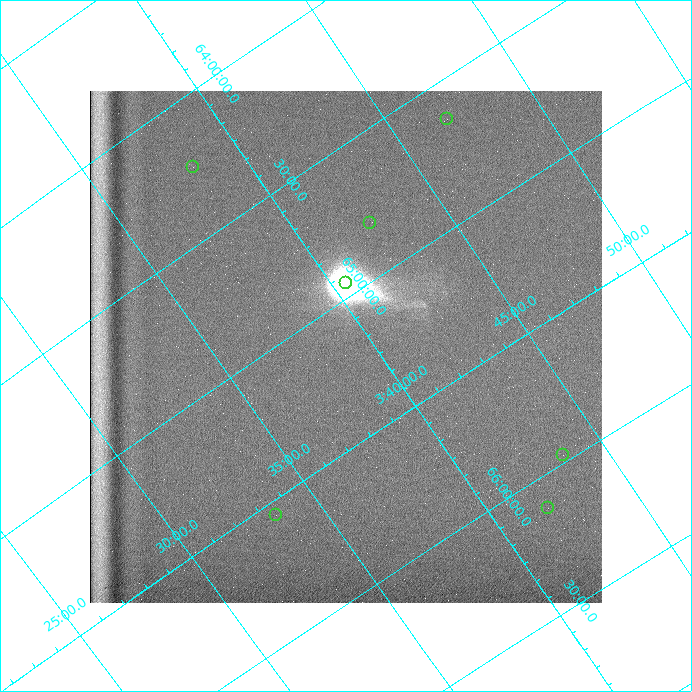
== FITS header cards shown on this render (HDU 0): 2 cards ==
NAXIS1  =                  512
NAXIS2  =                  512

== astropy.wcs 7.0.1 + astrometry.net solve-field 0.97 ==
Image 512 x 512 px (HDU 0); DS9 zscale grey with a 90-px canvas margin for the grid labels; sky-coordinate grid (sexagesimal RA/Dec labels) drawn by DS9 from the SOLVED WCS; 7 Tycho-2 reference stars matched to detected sources circled (green)
Header WCS: none
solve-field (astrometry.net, Tycho-2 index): SOLVED blind (the file carries no WCS)
Solved WCS: RA---TAN-SIP/DEC--TAN-SIP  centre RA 03:39:08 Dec +65:09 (54.78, +65.15 deg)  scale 13.8 x 14.1 arcsec/px (non-square pixels)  FOV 118.2' x 120.6'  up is +146 deg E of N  parity normal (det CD < 0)
(file carries no celestial WCS; the grid is the blind solution)
Tycho-2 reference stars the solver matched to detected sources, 7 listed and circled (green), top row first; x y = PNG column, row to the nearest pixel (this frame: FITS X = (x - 90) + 1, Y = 512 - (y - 91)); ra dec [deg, ICRS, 3 dp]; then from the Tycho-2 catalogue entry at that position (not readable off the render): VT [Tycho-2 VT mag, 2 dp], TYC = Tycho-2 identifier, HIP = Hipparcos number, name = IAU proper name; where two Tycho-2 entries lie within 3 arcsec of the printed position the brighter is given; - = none
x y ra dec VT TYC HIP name
447 119 56.725 +64.636 8.62 4071-106-1 - -
193 167 54.574 +64.243 8.59 4070-511-1 - -
370 223 55.608 +64.808 9.22 4070-891-1 - -
346 283 55.117 +64.950 8.88 4070-986-1 17154 -
563 455 55.879 +65.973 8.75 4075-1731-1 - -
548 508 55.487 +66.118 7.88 4074-268-1 17273 -
276 515 53.360 +65.552 7.19 4070-512-1 16580 -